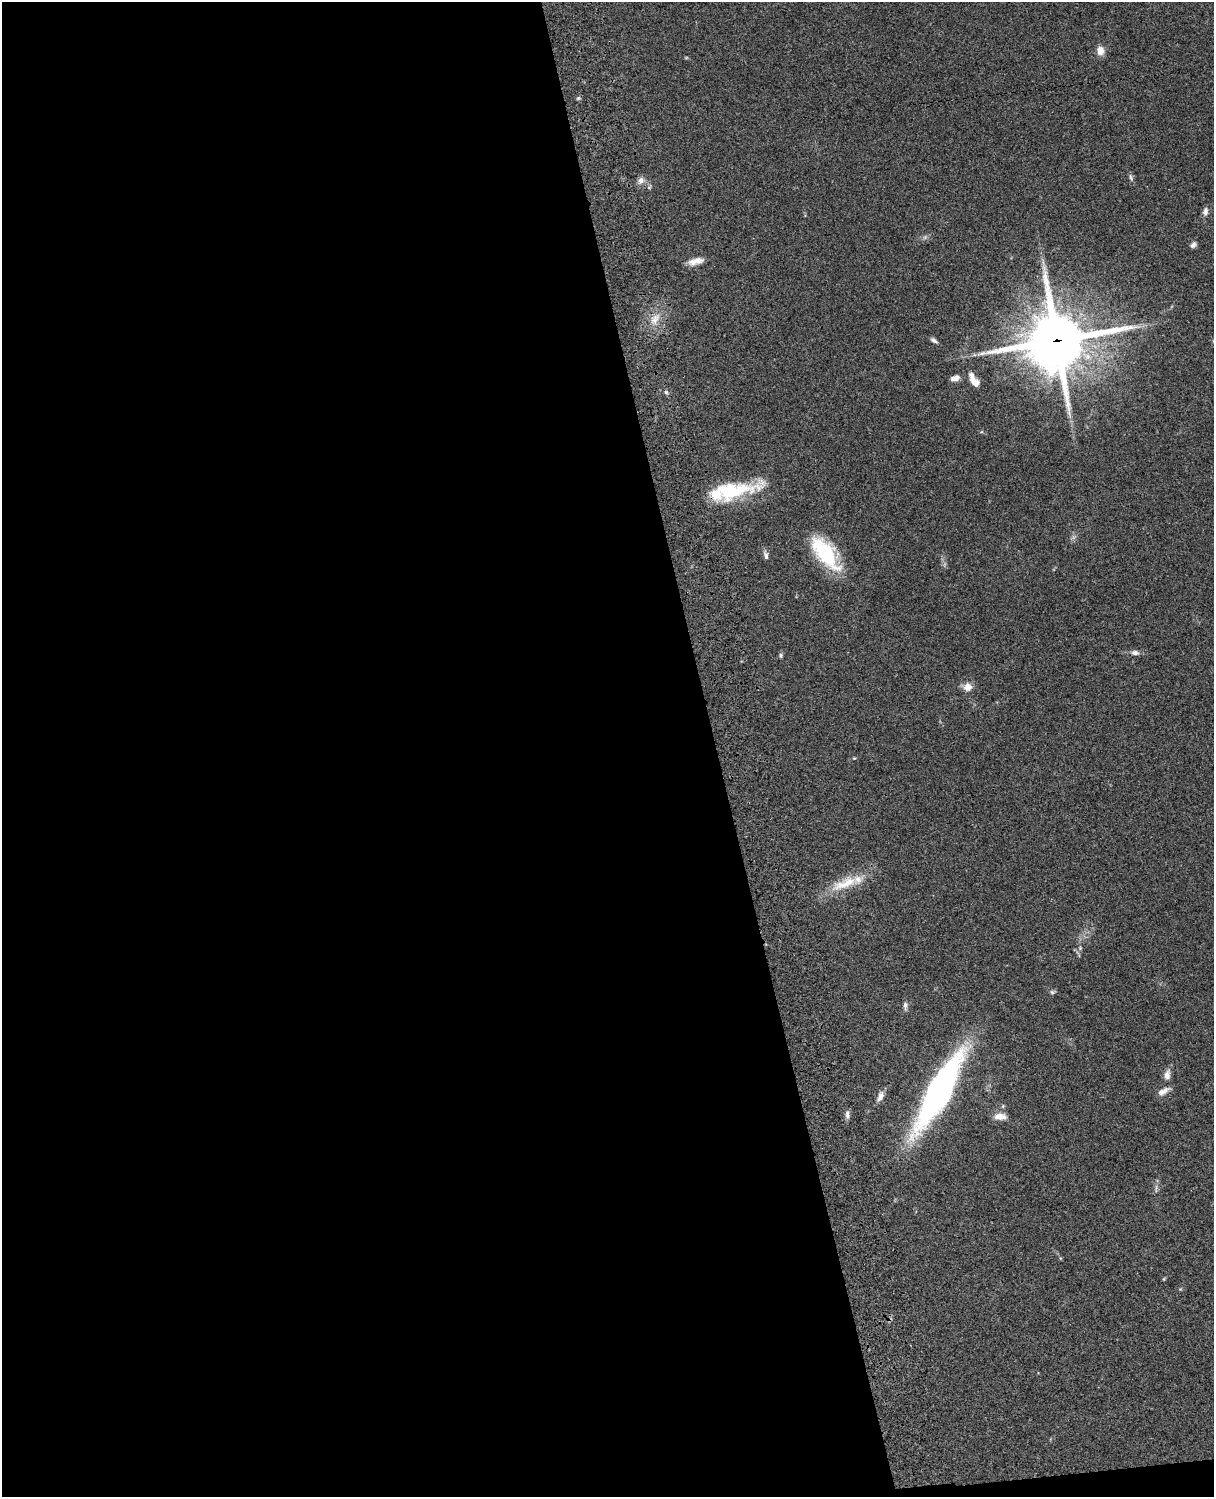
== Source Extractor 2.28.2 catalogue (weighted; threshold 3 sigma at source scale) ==
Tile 9 of 4 x 3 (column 1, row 3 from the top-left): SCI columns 122-1333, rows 278-1772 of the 5088 x 4927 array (HDU 1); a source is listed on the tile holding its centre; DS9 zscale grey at full resolution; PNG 1216 x 1499 px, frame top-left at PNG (2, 2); no overlay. Shown black and unused: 59% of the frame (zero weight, under 3 of 4 exposures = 6% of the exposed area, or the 3 px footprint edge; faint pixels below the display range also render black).
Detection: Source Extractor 2.28.2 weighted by HDU 2 'WHT'; one run over the whole footprint, this tile lists its part. Background 0.0962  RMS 0.0063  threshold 0.0282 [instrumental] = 3 sigma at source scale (4.5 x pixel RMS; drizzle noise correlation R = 1.50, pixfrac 1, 0.05/0.05 arcsec/px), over >= 5 px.
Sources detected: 36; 1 too faint to see at this stretch — not listed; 3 inside a brighter listed object's ellipse — not listed separately; the other 32 listed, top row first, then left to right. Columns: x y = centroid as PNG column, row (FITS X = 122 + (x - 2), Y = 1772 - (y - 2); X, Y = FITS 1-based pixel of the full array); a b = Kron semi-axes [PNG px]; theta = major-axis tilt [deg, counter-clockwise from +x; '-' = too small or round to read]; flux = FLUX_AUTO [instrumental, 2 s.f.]
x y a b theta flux
1100 50 10 8 -84 5.3
686 58 6 3 19 0.58
578 98 6 5 - 0.91
1131 177 11 4 -72 1.5
641 180 10 8 50 3.1
1205 211 11 6 80 2.6
1193 245 8 6 49 2.1
693 262 13 11 -2 4.7
655 319 18 11 56 8
934 340 9 5 -34 1.9
1057 340 23 21 16 3400
955 378 10 6 17 4
974 380 19 8 -58 7.5
666 392 6 5 - 1
729 491 64 17 11 41
825 553 39 17 -52 46
766 555 11 6 -77 2.2
1135 653 10 6 -10 2.6
781 655 7 5 -89 1.1
968 687 10 10 - 5.4
844 884 46 15 21 19
1080 948 5 4 - 0.84
1052 992 7 5 13 1.2
905 1006 12 5 -87 2.1
1167 1075 15 8 83 4
1163 1091 17 7 28 3.9
939 1092 68 19 61 240
880 1096 14 7 66 3.8
847 1114 11 5 -86 2.3
1000 1116 15 8 0 5.5
1156 1188 13 3 85 1.7
1164 1279 5 3 - 0.56
Overlapping masked pixels (flux is a lower limit): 1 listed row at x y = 1057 340